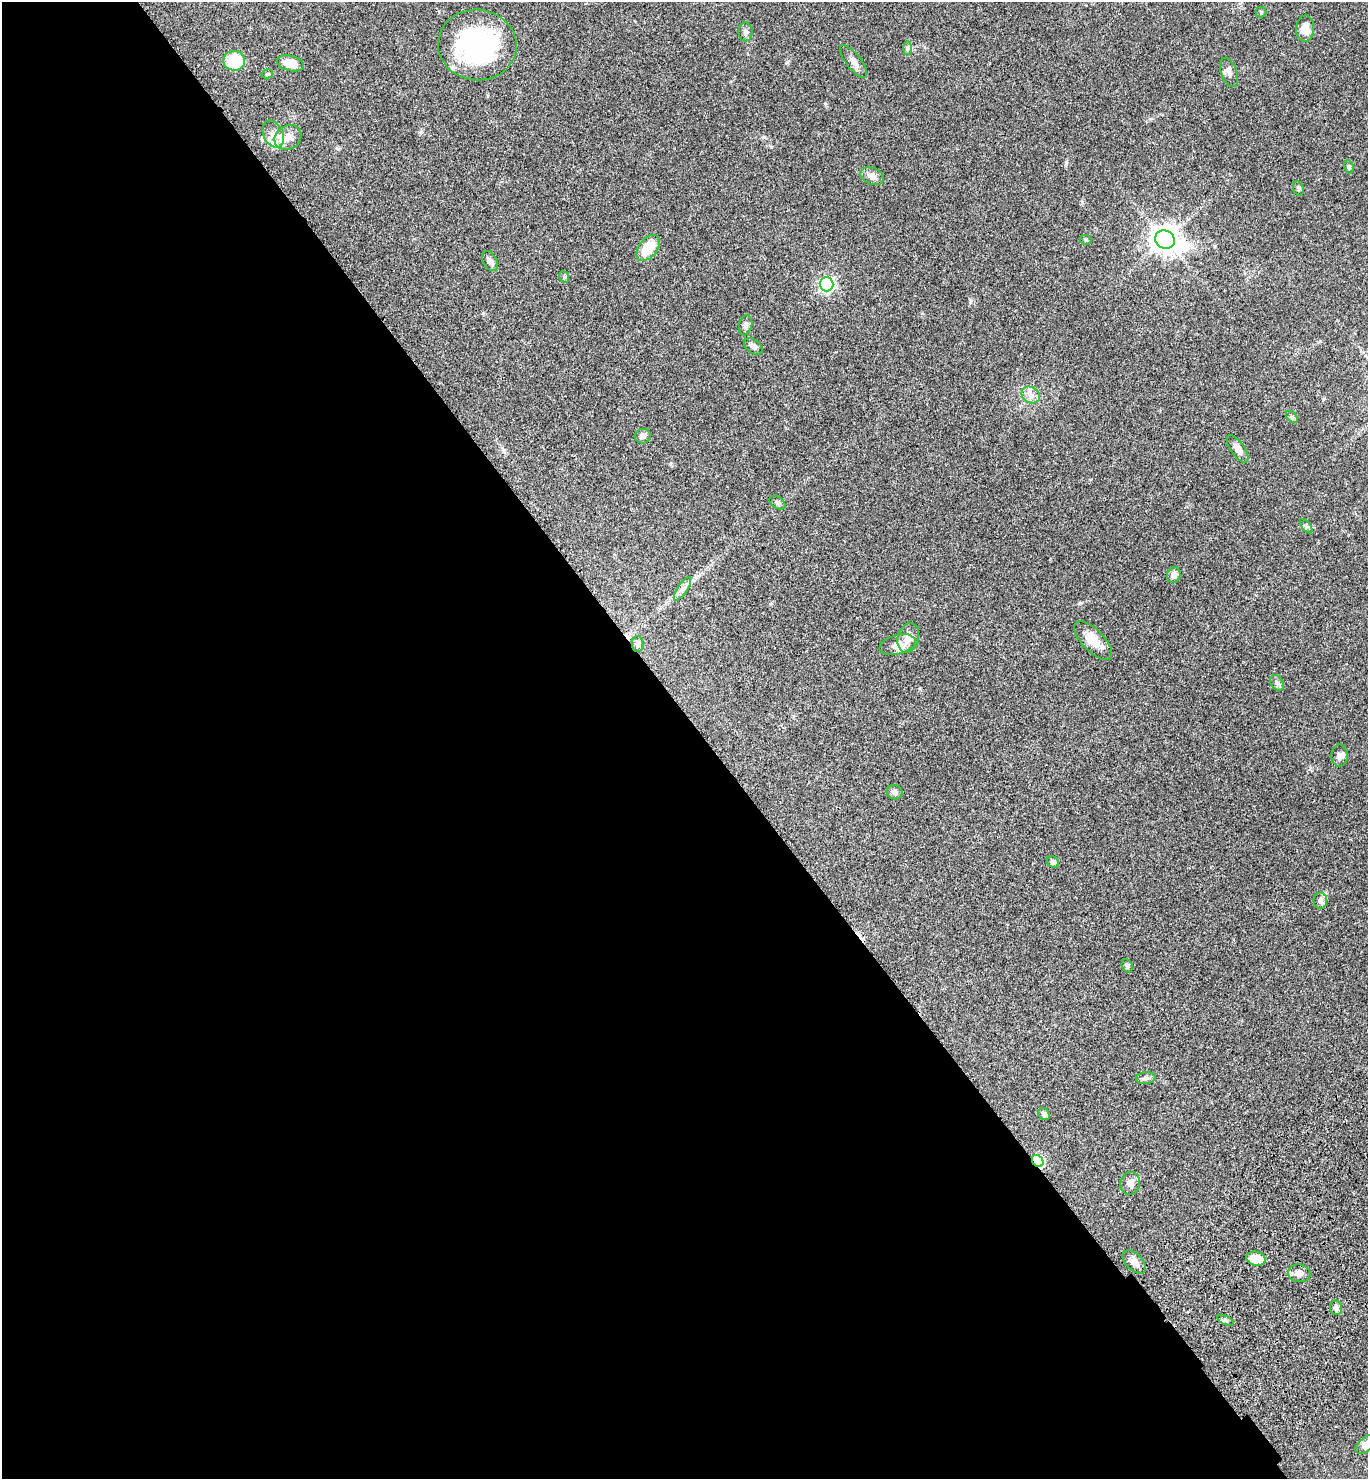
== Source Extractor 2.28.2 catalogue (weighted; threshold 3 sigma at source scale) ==
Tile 9 of 4 x 4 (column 1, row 3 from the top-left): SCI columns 385-1750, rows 1577-3053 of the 6092 x 6110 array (HDU 1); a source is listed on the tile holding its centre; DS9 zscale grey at full resolution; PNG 1370 x 1481 px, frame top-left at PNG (2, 2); each listed source drawn as its Kron ellipse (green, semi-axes under 4 px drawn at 4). Shown black and unused: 52% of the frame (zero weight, under 3 of 4 exposures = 6% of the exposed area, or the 3 px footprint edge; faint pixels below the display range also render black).
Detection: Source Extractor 2.28.2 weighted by HDU 2 'WHT'; one run over the whole footprint, this tile lists its part. Background 0.0616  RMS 0.0057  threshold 0.0256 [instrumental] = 3 sigma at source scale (4.5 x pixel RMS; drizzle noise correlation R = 1.50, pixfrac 1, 0.05/0.05 arcsec/px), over >= 5 px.
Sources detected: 54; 1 cosmic-ray / hot-pixel residue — neither listed nor drawn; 2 inside a brighter listed object's ellipse — not listed separately; the other 51 listed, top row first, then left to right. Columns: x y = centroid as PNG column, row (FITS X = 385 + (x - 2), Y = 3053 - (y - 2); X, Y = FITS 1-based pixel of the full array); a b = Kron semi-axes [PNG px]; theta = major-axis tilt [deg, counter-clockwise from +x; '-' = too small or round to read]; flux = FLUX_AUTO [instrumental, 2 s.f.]
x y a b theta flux
1261 12 5 5 - 0.77
1305 29 13 9 86 5.5
745 32 9 7 90 1.7
477 45 39 35 -7 79
907 48 7 4 89 1
234 61 11 10 - 18
854 62 20 7 -52 3
290 63 14 7 -13 7.6
1229 73 15 7 -71 2.6
267 74 6 4 13 0.72
273 134 14 9 -64 5.1
288 137 14 11 30 5.5
1349 167 7 4 -81 0.87
872 176 12 8 -22 3.4
1298 188 8 5 -71 1
1165 239 10 9 - 650
1086 240 6 5 - 0.77
648 248 15 9 51 12
490 261 11 7 -61 2.2
564 277 6 4 -68 0.8
826 284 7 7 - 130
746 325 10 6 77 1.8
753 346 10 7 -36 2.1
1031 395 9 8 - 3
1292 417 7 4 -45 0.89
643 436 8 7 - 1.8
1238 449 16 7 -55 3.7
777 503 9 5 -31 1.4
1306 526 8 4 -54 1.2
1174 575 8 6 64 2.5
682 589 14 5 57 2.5
908 638 15 10 74 6
1093 641 25 11 -46 8.6
637 644 8 6 -89 2
897 644 18 9 15 4.3
1277 683 8 6 -56 1.4
1339 755 11 8 87 2.4
895 792 8 7 - 2.3
1053 862 6 5 - 1.8
1320 901 8 7 - 2
1127 966 7 5 -70 0.95
1146 1078 9 6 9 1.5
1044 1114 6 5 - 1.6
1038 1161 6 5 - 57
1130 1183 11 10 - 3
1256 1259 9 7 -12 8.3
1134 1262 14 8 -44 3.6
1299 1273 11 9 -8 3.3
1336 1308 7 6 - 2
1226 1320 9 3 -22 0.98
1366 1444 13 6 40 5
Overlapping masked pixels (flux is a lower limit): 1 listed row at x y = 1038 1161
Isophote crosses this tile's border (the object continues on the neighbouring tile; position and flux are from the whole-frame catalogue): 1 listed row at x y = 1366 1444
Unlisted compact peaks at least as high as the median listed source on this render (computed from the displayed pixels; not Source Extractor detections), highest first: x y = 771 147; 1066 163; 1080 603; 421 132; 1082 202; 764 137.